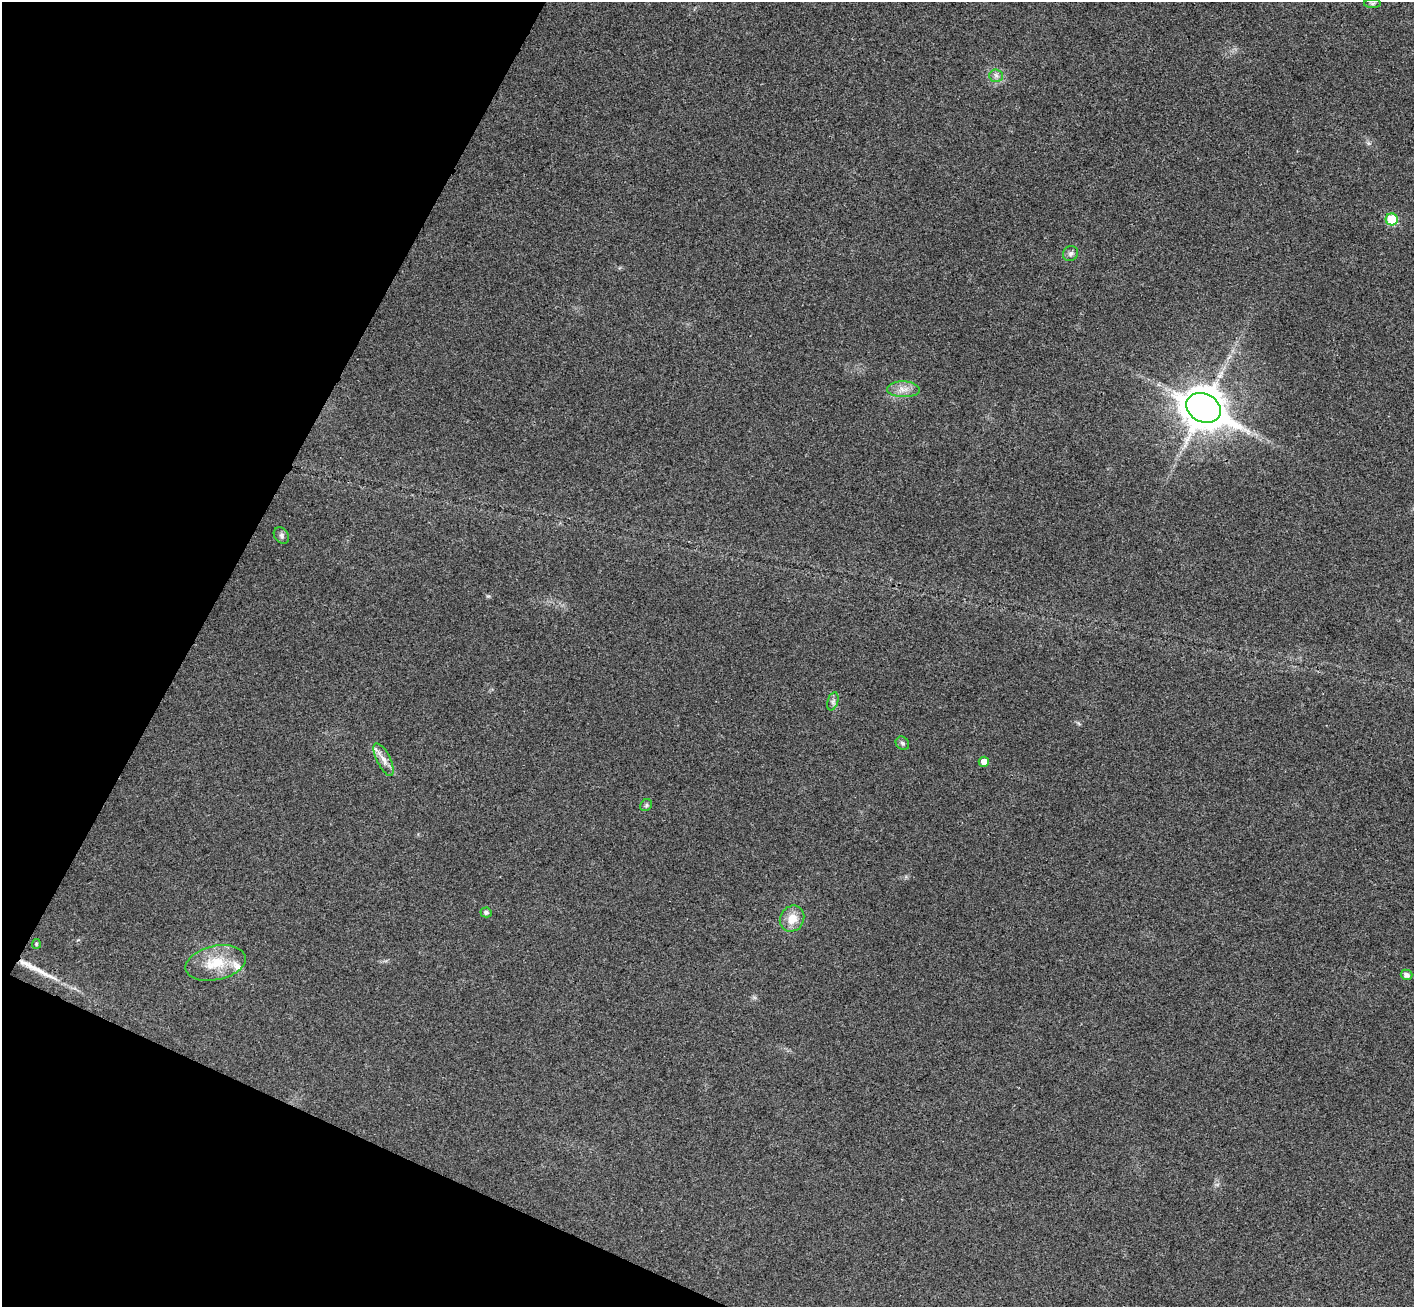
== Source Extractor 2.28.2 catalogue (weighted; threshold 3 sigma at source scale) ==
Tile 9 of 4 x 4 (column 1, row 3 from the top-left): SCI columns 34-1445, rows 1637-2941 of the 5714 x 5748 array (HDU 1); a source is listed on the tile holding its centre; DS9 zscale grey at full resolution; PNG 1416 x 1309 px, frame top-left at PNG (2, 2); each listed source drawn as its Kron ellipse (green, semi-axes under 4 px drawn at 4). Shown black and unused: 21% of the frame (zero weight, under 3 of 4 exposures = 6% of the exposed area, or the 3 px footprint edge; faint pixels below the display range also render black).
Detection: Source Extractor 2.28.2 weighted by HDU 2 'WHT'; one run over the whole footprint, this tile lists its part. Background 0.0363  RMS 0.0067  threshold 0.03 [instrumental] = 3 sigma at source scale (4.5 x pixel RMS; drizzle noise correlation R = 1.50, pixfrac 1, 0.05/0.05 arcsec/px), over >= 5 px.
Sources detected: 19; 1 long thin detection or spike segment (spike, bleed or trail) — neither listed nor drawn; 1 inside a brighter listed object's ellipse — not listed separately; the other 17 listed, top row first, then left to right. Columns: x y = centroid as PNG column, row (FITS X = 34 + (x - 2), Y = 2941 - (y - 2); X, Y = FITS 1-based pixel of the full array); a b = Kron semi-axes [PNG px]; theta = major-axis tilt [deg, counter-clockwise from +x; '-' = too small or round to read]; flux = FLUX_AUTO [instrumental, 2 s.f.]
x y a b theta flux
1372 3 8 4 0 1.3
996 76 7 6 - 2.1
1392 219 6 6 - 22
1070 253 8 7 - 2.2
903 389 16 8 -2 5.6
1204 408 18 14 -26 1700
281 535 9 7 -49 1.9
833 701 9 5 72 2
902 743 7 6 - 1.5
384 760 18 6 -63 5.1
984 762 5 5 - 4.9
646 805 6 5 - 1.2
486 912 5 5 - 1.9
792 919 13 12 - 9.7
36 944 5 4 - 0.73
216 963 30 17 12 20
1406 975 6 5 - 2.8